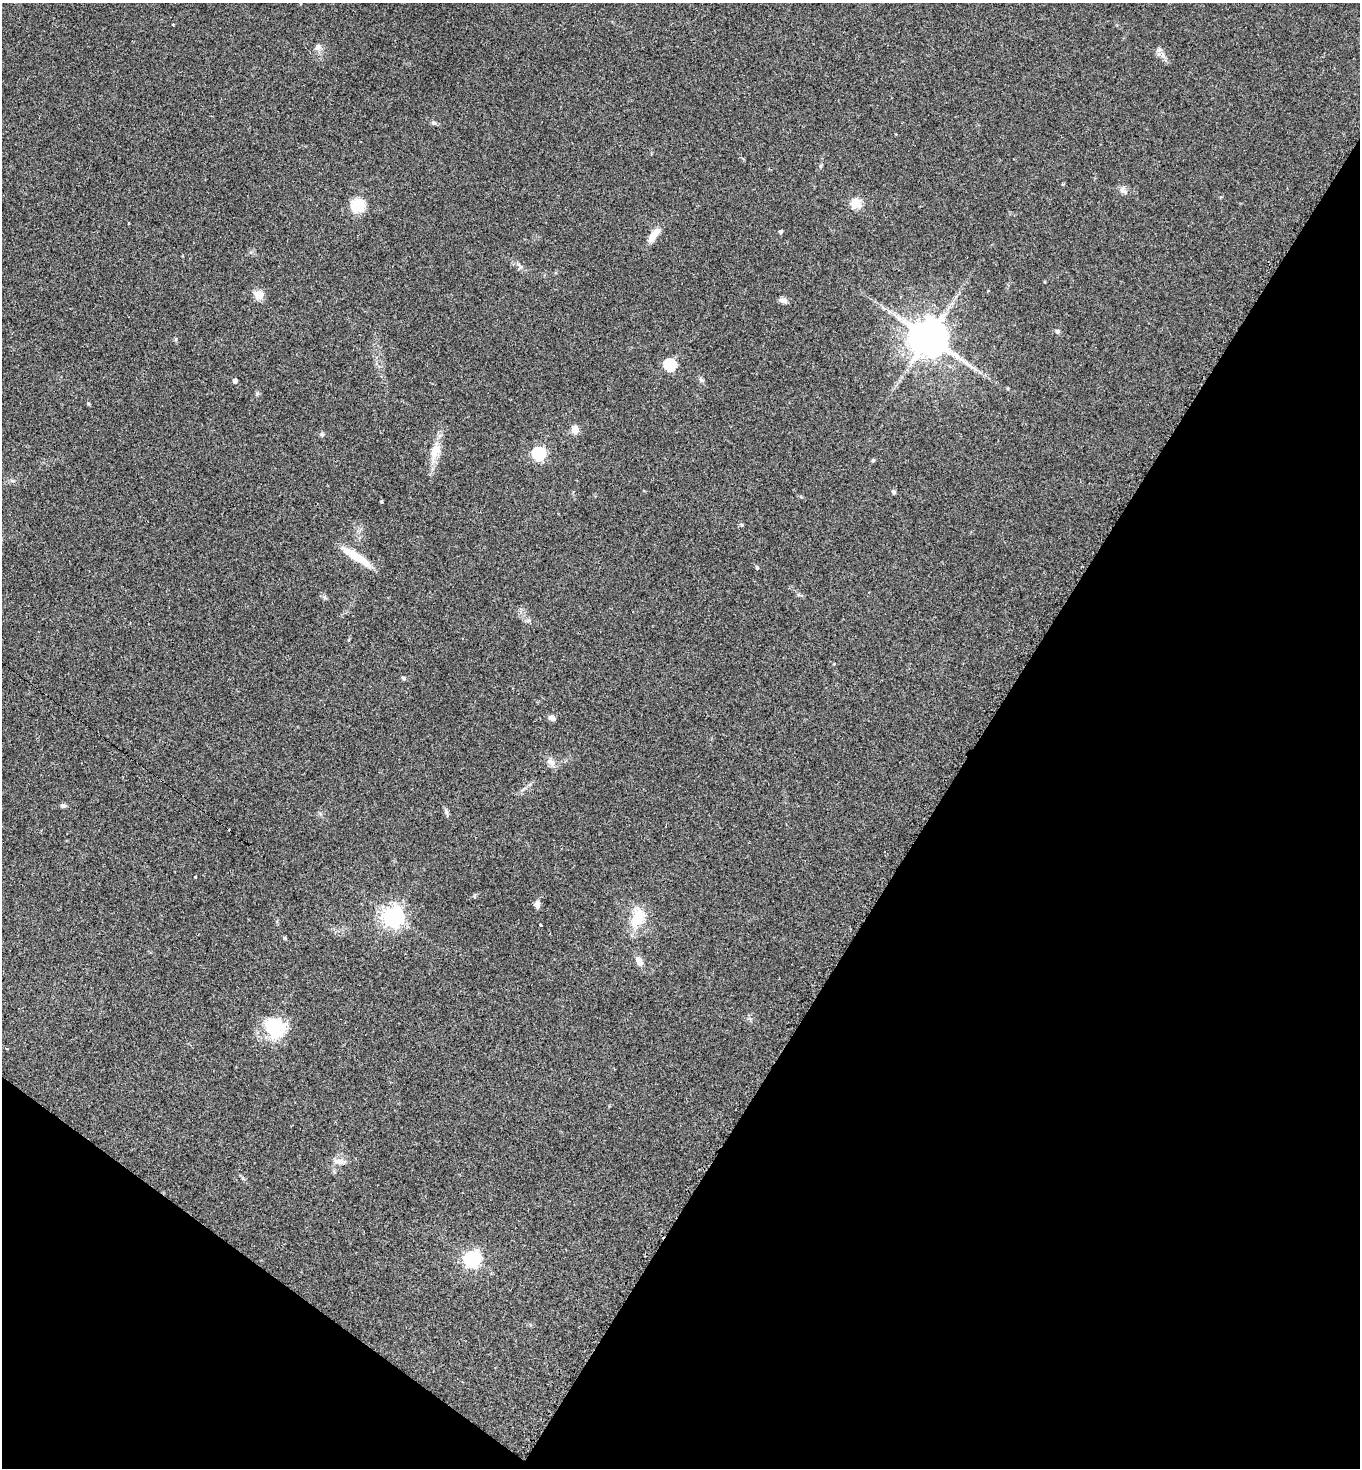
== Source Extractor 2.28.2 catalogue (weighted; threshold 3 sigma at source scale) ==
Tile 15 of 4 x 4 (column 3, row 4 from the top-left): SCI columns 3018-4375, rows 10-1475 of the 5885 x 5880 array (HDU 1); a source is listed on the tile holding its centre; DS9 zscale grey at full resolution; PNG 1362 x 1470 px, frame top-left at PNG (2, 3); no overlay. Shown black and unused: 33% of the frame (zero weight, under 2 of 3 exposures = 1% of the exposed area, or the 3 px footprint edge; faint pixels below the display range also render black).
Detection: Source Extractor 2.28.2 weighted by HDU 2 'WHT'; one run over the whole footprint, this tile lists its part. Background 0.0466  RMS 0.0069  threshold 0.0309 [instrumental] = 3 sigma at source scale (4.5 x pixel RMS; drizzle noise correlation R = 1.50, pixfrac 1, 0.05/0.05 arcsec/px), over >= 5 px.
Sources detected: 47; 1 cosmic-ray / hot-pixel residue — not listed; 3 inside a brighter listed object's ellipse — not listed separately; the other 43 listed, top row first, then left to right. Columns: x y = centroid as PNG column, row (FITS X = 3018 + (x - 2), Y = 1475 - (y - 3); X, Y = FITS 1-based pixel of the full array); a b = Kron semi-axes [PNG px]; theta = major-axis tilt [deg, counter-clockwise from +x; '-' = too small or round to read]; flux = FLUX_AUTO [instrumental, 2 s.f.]
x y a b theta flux
318 47 8 7 - 2.7
434 123 7 5 -1 1.4
821 166 6 4 71 0.9
1123 191 13 6 -34 2.6
856 203 15 13 -17 7.2
357 205 12 11 - 21
781 232 4 4 - 1.6
652 237 15 8 56 6.9
520 266 9 3 -45 1.5
1045 282 4 3 - 0.52
259 295 8 7 - 11
783 300 9 6 -16 3.2
1057 331 6 5 - 1.2
928 337 12 11 - 1700
670 365 6 6 - 72
702 380 7 5 -28 1.5
235 381 4 4 - 2.5
1008 388 4 3 - 0.76
257 393 6 4 1 1
575 429 10 8 -75 4.7
435 451 22 12 76 11
538 453 6 6 - 110
873 460 5 5 - 0.91
894 492 6 4 -61 1.3
382 502 4 3 - 0.73
742 525 5 4 - 0.83
356 557 23 12 -32 10
757 568 5 5 - 0.89
325 597 7 4 -45 1.3
403 678 5 4 - 1.2
552 718 9 6 -23 2.5
551 762 13 8 -42 4
63 806 7 5 -11 1.6
195 877 3 3 - 1.3
537 904 10 7 85 2.9
393 916 7 7 - 430
637 917 32 16 67 17
541 925 3 3 - 1.2
285 938 5 4 - 0.97
639 961 11 7 -57 4.5
275 1027 26 22 -52 32
339 1161 15 7 1 4.5
472 1258 7 6 - 210
Unlisted compact peaks at least as high as the median listed source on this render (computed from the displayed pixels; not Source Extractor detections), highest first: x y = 321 434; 176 339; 1159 54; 446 812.